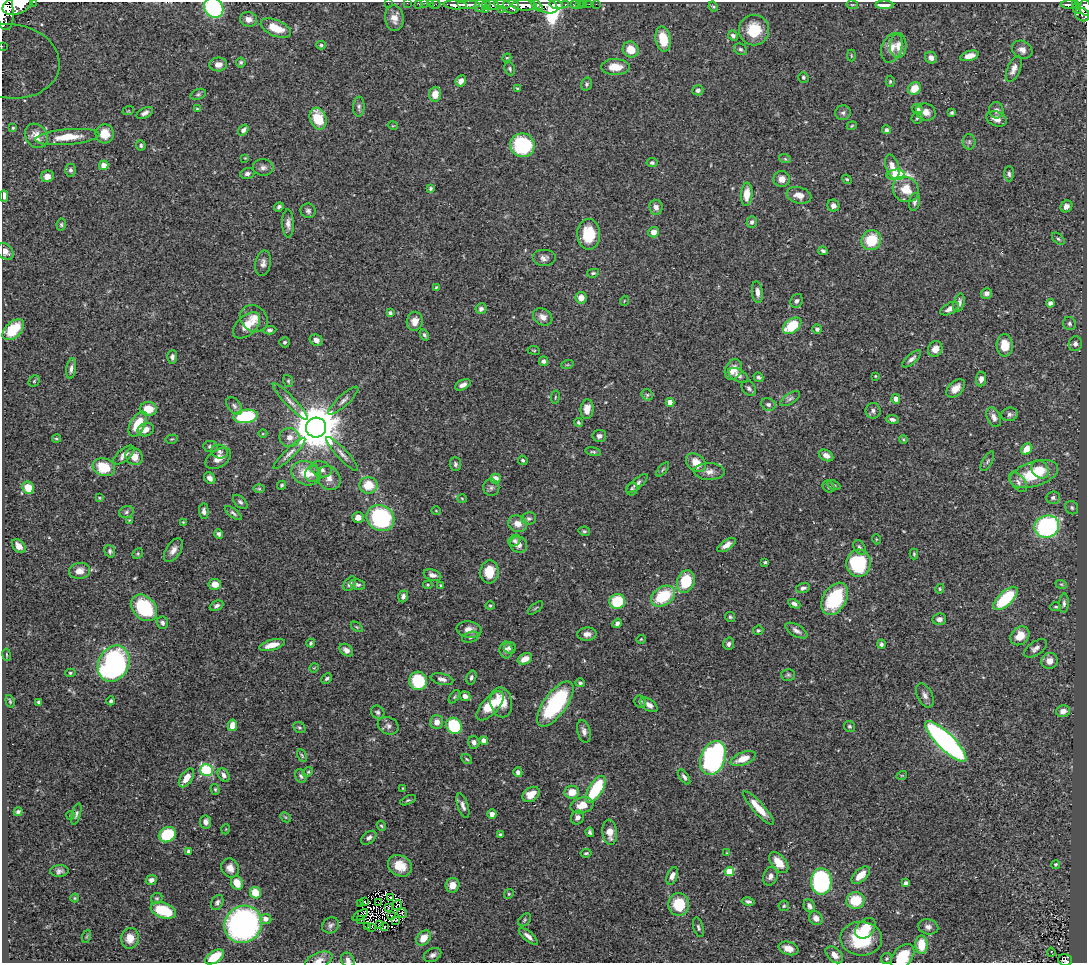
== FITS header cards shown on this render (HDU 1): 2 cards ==
NAXIS1  =                 1085
NAXIS2  =                  961

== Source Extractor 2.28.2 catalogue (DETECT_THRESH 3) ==
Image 1085 x 961 px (HDU 1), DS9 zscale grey, 1 PNG px = 1 image px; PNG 1089 x 965 px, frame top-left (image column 1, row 961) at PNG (2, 2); each listed source drawn as its Kron ellipse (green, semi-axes under 4 px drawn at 4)
Background 0.57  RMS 0.022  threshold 0.066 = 3 sigma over >= 5 px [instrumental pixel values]
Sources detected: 445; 3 with non-positive FLUX_AUTO (blend fragments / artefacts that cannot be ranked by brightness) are neither listed nor drawn; the other 442 listed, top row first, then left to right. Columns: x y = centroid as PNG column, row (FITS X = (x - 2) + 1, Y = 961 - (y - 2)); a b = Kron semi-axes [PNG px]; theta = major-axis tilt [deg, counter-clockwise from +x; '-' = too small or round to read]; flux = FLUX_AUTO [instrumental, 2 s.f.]
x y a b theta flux
34 2 3 2 - 33
388 3 2 2 - 4.7
407 3 2 2 - 8.7
419 3 3 3 - 22
425 3 2 2 - 7.7
431 3 2 2 - 11
18 4 16 9 23 1900
435 4 5 2 - 9.8
502 4 8 3 -7 230
565 4 3 3 - 89
574 4 4 3 - 49
579 4 2 2 - 6.4
584 4 2 2 - 6.9
589 4 2 2 - 2.3
596 4 2 2 - 5.3
455 5 12 4 -4 780
468 5 11 3 0 700
486 5 4 3 - 93
492 5 6 5 - 270
524 5 12 5 -2 1300
536 5 7 3 -48 310
546 5 12 7 -25 850
556 5 7 4 -16 500
852 5 6 3 -8 1.4
884 5 9 4 0 17
1069 5 8 3 1 160
1075 5 3 3 - 92
480 6 6 5 - 78
511 6 8 7 - 580
713 7 5 3 - 1.9
4 8 22 9 -83 1900
214 8 10 9 - 140
1085 8 8 5 -88 1100
485 9 3 3 - 80
1077 9 5 3 - 52
501 10 2 2 - 14
1082 15 7 6 - 190
394 18 13 9 -83 14
248 19 8 7 - 10
276 28 16 8 -23 30
754 30 15 15 - 47
733 36 5 4 - 4.7
663 39 12 7 -80 37
321 45 4 4 - 2.3
2 46 3 2 - 12
898 46 12 8 88 14
892 48 15 10 70 17
631 49 8 7 - 26
740 49 7 5 -28 3.3
1022 50 11 8 -28 8.9
851 56 6 3 -90 1.4
969 56 9 5 15 11
507 58 4 4 - 1.6
931 58 6 5 - 8.5
11 61 49 37 -6 190
241 62 5 5 - 2.6
218 64 9 7 5 9.8
615 67 14 8 0 22
510 69 7 5 -68 2.9
1014 69 14 6 67 10
803 77 5 5 - 2.4
461 81 6 5 - 8.4
890 81 5 4 - 2.2
586 84 6 5 - 2.8
914 88 7 6 - 26
517 89 3 3 - 2.5
698 90 5 5 - 4.1
198 94 8 5 21 2.9
435 94 7 6 - 16
359 107 10 5 89 4.5
197 109 4 4 - 1.4
917 109 5 5 - 6
996 110 8 7 - 6.8
128 111 6 3 18 1.4
926 112 10 8 -20 11
145 113 9 5 26 5.9
843 113 8 7 - 4.4
952 113 4 3 - 2.8
917 118 5 5 - 2.4
318 119 11 8 -71 46
996 119 10 7 -20 10
393 126 5 3 - 1.2
852 126 5 3 - 1.5
13 128 3 3 - 1.8
243 130 6 4 53 5.7
886 130 4 4 - 3.8
105 134 9 9 - 23
36 136 13 10 -52 15
67 137 32 7 5 31
969 142 8 6 89 3.6
141 145 5 5 - 2.9
522 145 12 12 - 120
245 158 4 4 - 1.4
785 159 6 4 -18 2.1
652 163 5 4 - 2.9
104 165 5 4 - 13
892 166 12 6 -72 11
263 167 10 8 -5 6.6
70 170 6 5 - 4.1
247 173 7 5 18 5.3
1009 174 7 4 -88 3.3
896 175 9 5 2 94
47 176 6 5 - 13
782 179 8 8 - 11
847 179 5 3 - 1.9
430 188 4 3 - 2.8
906 189 14 12 -36 26
747 194 11 6 85 20
799 195 12 8 -15 13
4 196 6 4 -87 6.9
915 202 9 5 78 4.7
833 206 6 6 - 6.5
1066 206 6 5 - 7.2
279 207 5 4 - 3.3
656 207 7 6 - 6.9
308 211 7 7 - 4.3
752 222 6 5 - 3.9
288 223 14 6 -89 8.1
61 225 6 4 78 2.5
654 232 5 5 - 12
589 234 15 11 -90 46
1058 239 7 4 -43 3.1
871 240 10 9 - 49
5 251 9 7 -43 9.1
823 251 5 3 - 3.1
544 258 12 8 0 7.1
263 263 13 7 80 7.4
593 273 6 4 9 2.5
436 287 4 3 - 1.5
757 292 11 5 -83 8
986 293 6 5 - 4.7
581 298 6 5 - 14
624 301 5 3 - 1
796 301 7 5 64 3.7
959 303 9 5 74 7.7
1050 303 4 4 - 8.2
481 309 6 5 - 4.5
950 309 10 5 29 9
390 313 4 3 - 3
543 317 10 8 -30 11
254 319 15 12 -38 16
415 321 9 8 - 14
1069 324 7 6 - 4.2
247 325 16 9 43 23
792 326 10 6 37 58
817 329 5 4 - 3.9
13 330 13 7 44 42
269 330 7 4 4 3.2
424 335 6 4 -58 2.9
316 340 7 5 -30 7.5
284 342 5 5 - 2.8
1075 344 7 6 - 6.4
1005 345 11 8 -89 28
935 349 8 7 - 14
534 350 6 3 -8 1.5
172 357 7 5 87 5.2
912 359 11 5 42 5.6
543 361 5 5 - 5
567 365 6 4 18 1.9
71 369 10 4 82 5.4
733 369 11 8 66 16
738 375 11 6 -29 5.9
875 376 3 2 - 1.1
758 377 5 4 - 3.2
981 379 7 5 83 5.6
34 381 6 5 - 2
288 381 6 4 -70 2.3
463 385 8 5 26 6.8
749 388 8 6 -50 4.8
956 388 11 7 43 14
647 395 6 5 - 2.2
555 397 7 3 82 1.7
790 399 11 5 34 4.7
896 399 5 4 - 11
343 401 19 5 42 7
290 402 25 5 -46 10
670 402 4 4 - 19
768 404 7 6 - 4.1
234 406 10 6 -52 5
148 409 8 7 - 29
587 409 10 6 85 14
873 411 8 7 - 4.8
1009 414 8 6 8 5.1
246 416 12 6 8 120
994 417 10 6 -64 7.2
892 419 6 4 -9 4.5
578 422 4 4 - 2.3
138 424 14 7 61 37
316 428 10 10 - 6800
146 430 8 6 23 11
263 434 4 3 - 1.3
599 436 7 6 - 5
289 437 10 9 - 11
56 439 4 4 - 2.3
172 439 6 4 11 1.9
903 439 4 3 - 1.5
210 446 7 5 -8 4.5
1027 449 6 5 - 24
219 452 8 6 -14 4.6
593 452 8 4 -11 2.4
289 453 22 5 44 7.9
342 454 22 5 -47 8.9
124 455 13 6 41 9
826 455 8 5 -28 9.3
134 457 9 8 - 16
218 459 14 8 32 13
523 460 5 4 - 2.7
987 461 11 5 61 3.3
696 463 11 8 -39 21
455 464 7 5 -88 3.4
104 467 11 8 -17 48
321 469 11 7 -19 8.9
663 469 9 3 50 2
1040 469 10 8 -54 14
709 471 15 8 -1 10
306 473 15 12 -20 29
312 474 8 7 - 6.5
1034 474 25 12 17 69
210 478 6 5 - 7.1
329 478 13 11 -49 13
495 479 5 5 - 16
1018 482 11 6 -50 7.5
637 483 13 5 39 5.9
282 485 5 4 - 2.3
368 485 9 8 - 35
833 485 7 4 -25 2.8
829 487 6 5 - 3.3
28 488 6 5 - 27
491 488 8 8 - 5.4
259 489 6 4 0 1.8
632 489 6 5 - 2.9
99 498 4 3 - 1.3
462 498 5 3 - 1.5
1053 498 7 6 - 4.9
240 502 9 5 -44 3.4
1072 508 7 6 - 3.7
204 511 8 5 -87 5.2
436 511 4 3 - 1.2
126 512 7 5 18 3.6
233 513 10 4 -38 3.6
358 517 6 5 - 11
380 518 14 12 -31 190
529 518 7 6 - 3.6
129 520 3 3 - 1.1
183 522 3 2 - 1.1
518 524 9 8 - 13
1047 527 12 11 - 230
584 531 6 4 -13 2.4
219 534 5 4 - 3.5
876 539 5 3 - 1.3
515 541 6 5 - 3.5
519 545 9 7 -28 11
726 545 10 5 34 9.8
19 546 8 6 -47 10
859 547 8 5 -59 3.7
173 550 13 7 58 9.8
110 551 6 5 - 4
138 554 6 4 47 2
914 554 5 3 - 1.8
765 562 4 3 - 2
858 563 13 12 - 130
79 571 11 8 8 12
489 572 11 9 84 31
432 575 9 5 -19 6.9
686 581 11 8 71 56
215 584 6 5 - 16
350 584 8 5 55 4.6
1061 584 6 3 -18 1.8
358 585 7 5 -11 3.8
428 585 5 4 - 1.7
441 585 4 2 - 1.7
803 588 7 5 16 5.2
940 589 5 4 - 1.8
403 596 6 4 71 4.4
663 596 13 9 33 69
1006 598 15 7 43 87
835 599 17 11 59 100
617 601 8 7 - 59
1064 603 9 4 87 4.2
794 604 6 4 -27 5
217 606 7 4 24 4.4
490 606 4 4 - 1.9
1056 607 5 4 - 2.1
144 608 15 11 -45 94
535 608 9 3 40 1.8
730 617 5 4 - 2.4
939 619 7 6 - 6
162 623 6 5 - 4.2
617 623 5 4 - 5.1
357 627 7 3 -36 1.7
469 629 12 8 -8 13
758 630 5 4 - 2.2
796 631 12 6 -30 7.6
587 634 9 6 3 9.2
1020 636 10 8 45 23
470 637 8 5 17 3.4
641 639 4 4 - 1.6
311 643 4 3 - 2
729 644 6 5 - 4.7
881 644 4 4 - 3
272 645 13 5 15 16
510 648 6 6 - 5
1035 648 13 6 34 6.5
346 650 7 5 -38 7.6
506 650 8 6 -89 7.4
6 655 6 3 -81 1.5
525 659 7 5 26 17
1050 661 8 8 - 13
114 664 19 15 62 350
314 668 5 3 - 1.4
70 673 5 4 - 2.1
788 675 7 6 - 3
471 677 7 5 73 3.5
327 678 6 4 45 2.7
442 679 11 5 -13 6.8
418 681 9 9 - 70
580 683 5 4 - 2.7
925 695 13 7 -64 7.1
465 696 5 4 - 7.6
454 697 7 4 54 2.2
10 701 6 3 -72 2.1
111 701 4 3 - 3
39 702 4 4 - 3.2
501 702 15 11 -79 25
640 702 6 5 - 4.3
555 704 26 11 54 150
649 705 9 5 -35 7.8
490 706 18 8 48 39
1063 711 7 5 11 9.1
378 712 7 6 - 4.1
437 722 7 6 - 10
232 725 6 4 78 16
388 726 11 8 -21 6.2
454 726 8 7 - 93
849 726 6 5 - 2.5
299 728 6 5 - 2.5
584 731 11 6 -75 6.9
484 741 4 4 - 8.9
946 741 28 8 -44 510
474 742 6 5 - 5.8
302 755 6 4 -63 2
713 758 18 12 68 390
467 759 6 4 -37 1.9
743 759 13 6 21 21
206 770 6 6 - 160
308 772 5 4 - 2
518 772 5 4 - 4.9
224 775 7 5 -55 6.2
902 775 5 3 - 1.3
301 776 7 5 -67 3.4
684 777 9 4 -55 4.3
186 778 10 6 55 14
403 788 3 2 - 0.94
215 789 5 4 - 1.9
596 789 15 6 58 93
572 792 7 6 - 18
531 794 9 6 33 19
408 800 8 4 23 2.6
582 805 12 8 16 23
463 806 13 5 -72 6.3
759 808 22 5 -48 28
18 812 4 4 - 3.9
76 814 11 4 73 3.7
492 814 4 4 - 9.2
70 815 4 3 - 1.5
285 817 6 4 -43 2.1
578 818 7 6 - 6.6
206 822 6 5 - 8.2
381 826 5 4 - 1.8
226 829 5 3 - 1.1
590 832 5 4 - 3.6
610 832 12 7 -84 17
500 834 4 3 - 2.4
167 835 9 7 30 84
369 838 8 5 39 5.4
188 851 4 3 - 3.6
586 853 5 3 - 2.2
727 853 4 4 - 1.4
779 863 12 7 -50 25
1056 864 4 4 - 2.5
400 866 12 10 -28 26
230 868 10 8 -67 11
59 871 9 6 3 5.1
729 871 4 4 - 43
861 875 11 6 43 21
672 876 9 5 68 7.7
770 876 9 7 72 6.9
151 880 6 5 - 6.2
821 881 13 10 90 230
237 883 7 5 -65 22
906 883 4 4 - 4.2
452 885 7 7 - 15
255 893 6 5 - 29
509 894 5 4 - 2.1
75 898 4 4 - 1.5
157 898 6 5 - 2.5
391 898 2 2 - 1.6
748 901 6 4 -11 3.9
855 901 9 8 - 44
217 902 8 5 63 4.4
365 902 3 2 - 1.2
378 903 3 2 - 1.2
361 904 3 2 - 1.7
679 904 11 10 - 51
397 905 5 2 - 0.62
784 906 5 5 - 2.4
809 906 7 5 -62 5.5
389 908 3 2 - 0.81
163 910 13 7 -19 57
402 913 5 4 - 3.4
360 915 9 2 33 1.9
391 916 3 2 - 1.7
816 918 7 6 - 9.4
266 919 5 5 - 9
360 919 4 2 - 2.3
395 920 3 2 - 1.2
525 920 7 5 43 2.9
243 924 19 18 - 490
331 925 9 7 42 4.8
379 925 3 2 - 2
367 926 3 2 - 3.2
384 927 3 2 - 1.4
698 927 10 5 -74 3.4
928 927 10 7 -14 6.5
371 928 4 2 - 1.6
865 928 12 8 46 33
87 936 7 4 71 1.9
528 936 12 4 -41 7.8
130 938 10 9 - 18
423 938 8 6 50 18
861 939 21 17 -4 91
921 945 9 6 -89 33
788 948 10 6 -18 14
1051 952 4 2 - 3.1
432 955 9 6 26 5.3
834 955 10 6 -42 12
903 956 14 9 49 47
215 957 10 6 33 41
887 959 5 5 - 2.6
319 960 14 7 21 9.3
348 960 8 6 -57 5.4
1065 960 7 6 - 98
At the frame edge (FLAGS 8, measured only in part): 19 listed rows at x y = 34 2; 388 3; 407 3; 419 3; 425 3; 431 3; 18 4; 4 8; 214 8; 1085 8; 2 46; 11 61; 4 196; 5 251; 903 956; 215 957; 319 960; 348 960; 1065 960
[3 non-positive-flux detections neither listed nor drawn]